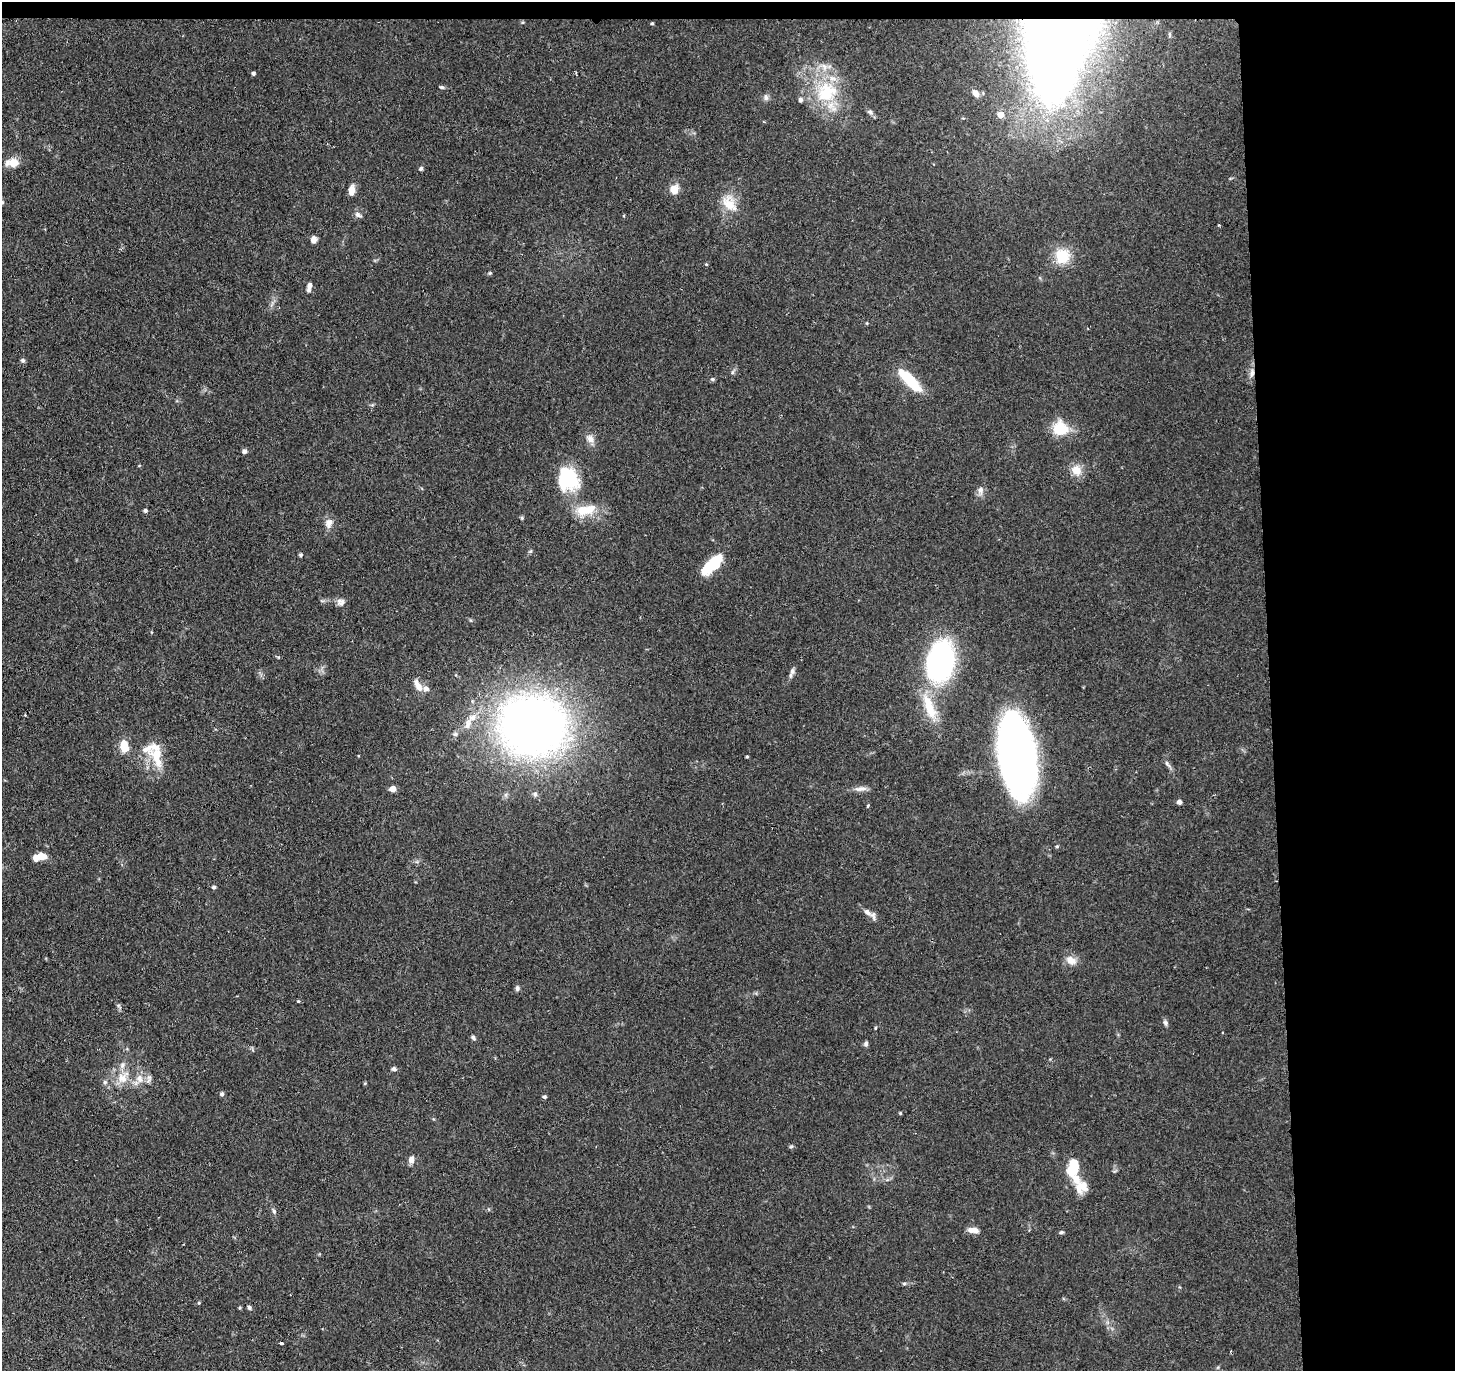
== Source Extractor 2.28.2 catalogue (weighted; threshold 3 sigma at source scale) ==
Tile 3 of 3 x 3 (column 3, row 1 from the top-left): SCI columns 2907-4359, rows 2851-4219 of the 4359 x 4331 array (HDU 1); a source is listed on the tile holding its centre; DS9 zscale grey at full resolution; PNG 1457 x 1373 px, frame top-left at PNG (2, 2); no overlay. Shown black and unused: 14% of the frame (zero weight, under 2 of 3 exposures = <1% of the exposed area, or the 3 px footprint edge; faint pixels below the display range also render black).
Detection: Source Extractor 2.28.2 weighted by HDU 2 'WHT'; one run over the whole footprint, this tile lists its part. Background 0.126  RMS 0.0067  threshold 0.03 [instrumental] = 3 sigma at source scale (4.5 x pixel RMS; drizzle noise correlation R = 1.50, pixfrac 1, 0.05/0.05 arcsec/px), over >= 5 px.
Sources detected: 97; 4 inside a brighter object's white glare — not listed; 9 inside a brighter listed object's ellipse — not listed separately; the other 84 listed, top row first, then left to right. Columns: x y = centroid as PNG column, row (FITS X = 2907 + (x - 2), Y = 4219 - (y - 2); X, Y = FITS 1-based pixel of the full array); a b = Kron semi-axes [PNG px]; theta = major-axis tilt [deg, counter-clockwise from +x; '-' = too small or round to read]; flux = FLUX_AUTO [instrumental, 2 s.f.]
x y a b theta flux
652 23 4 3 - 0.77
1056 43 90 50 80 800
253 73 4 4 - 1.5
441 87 6 4 -15 1.1
826 92 33 28 37 41
975 93 10 6 -51 4.3
766 97 9 6 -80 2.2
870 112 8 6 -38 2
1000 115 6 5 - 8.4
13 162 13 8 3 8.9
421 169 5 5 - 1.2
674 189 8 7 - 10
352 191 10 6 84 6.3
729 203 28 16 -51 14
358 215 10 6 -30 2.2
1219 225 3 3 - 0.8
313 239 8 6 88 3.5
1062 256 14 13 - 22
706 264 4 3 - 0.61
490 273 5 5 - 0.79
310 285 7 6 - 2
23 360 6 5 - 1.2
732 372 6 4 88 1.2
1252 373 12 6 79 3.7
712 379 6 4 -14 1.1
913 383 26 11 -48 21
1060 428 14 13 - 22
590 439 13 9 -54 4.4
244 451 5 5 - 1.9
1076 470 12 11 - 8.3
568 480 33 25 81 37
980 491 12 7 89 3.4
145 510 4 4 - 1.6
586 510 29 13 12 17
522 518 5 4 - 0.88
329 523 12 9 67 5.2
301 555 5 4 - 1.2
713 563 24 12 49 20
342 603 12 6 55 2.5
279 657 4 4 - 0.91
940 661 45 27 79 130
792 671 10 6 70 2.4
418 685 17 7 -63 5.7
929 707 42 13 -70 22
533 726 75 68 -6 420
124 746 11 7 -79 14
1017 754 63 28 -82 370
747 756 4 3 - 0.67
157 757 29 15 -75 19
1167 764 12 5 -52 2.1
393 789 5 4 - 7.7
861 789 18 6 3 3.8
535 794 6 6 - 1.6
1179 802 5 4 - 3.3
39 857 15 7 11 9.5
214 887 5 4 - 1.3
867 912 14 7 -37 4.1
1071 960 15 10 -32 5.9
517 988 7 5 86 1.7
298 1001 4 3 - 0.64
1165 1023 8 6 -65 1.7
875 1028 5 3 - 0.69
1222 1032 3 2 - 1
473 1038 6 5 - 1.5
866 1044 7 5 75 1.6
394 1069 6 5 - 1.8
123 1078 20 13 51 12
139 1079 13 10 -62 6.8
105 1082 6 5 - 1.6
222 1094 6 5 - 1.4
544 1097 5 4 - 1.3
900 1113 4 3 - 0.69
791 1146 6 4 1 0.93
411 1159 8 6 82 4.6
1074 1165 16 10 -85 15
1082 1187 18 15 39 9.6
274 1211 7 5 -65 1.6
973 1230 13 6 -3 5.3
1061 1232 6 4 19 1
904 1283 6 4 20 1.1
199 1303 4 4 - 0.78
249 1307 6 4 -73 1.2
240 1308 4 3 - 0.81
281 1343 4 3 - 2
Overlapping masked pixels (flux is a lower limit): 2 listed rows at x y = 1056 43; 1252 373